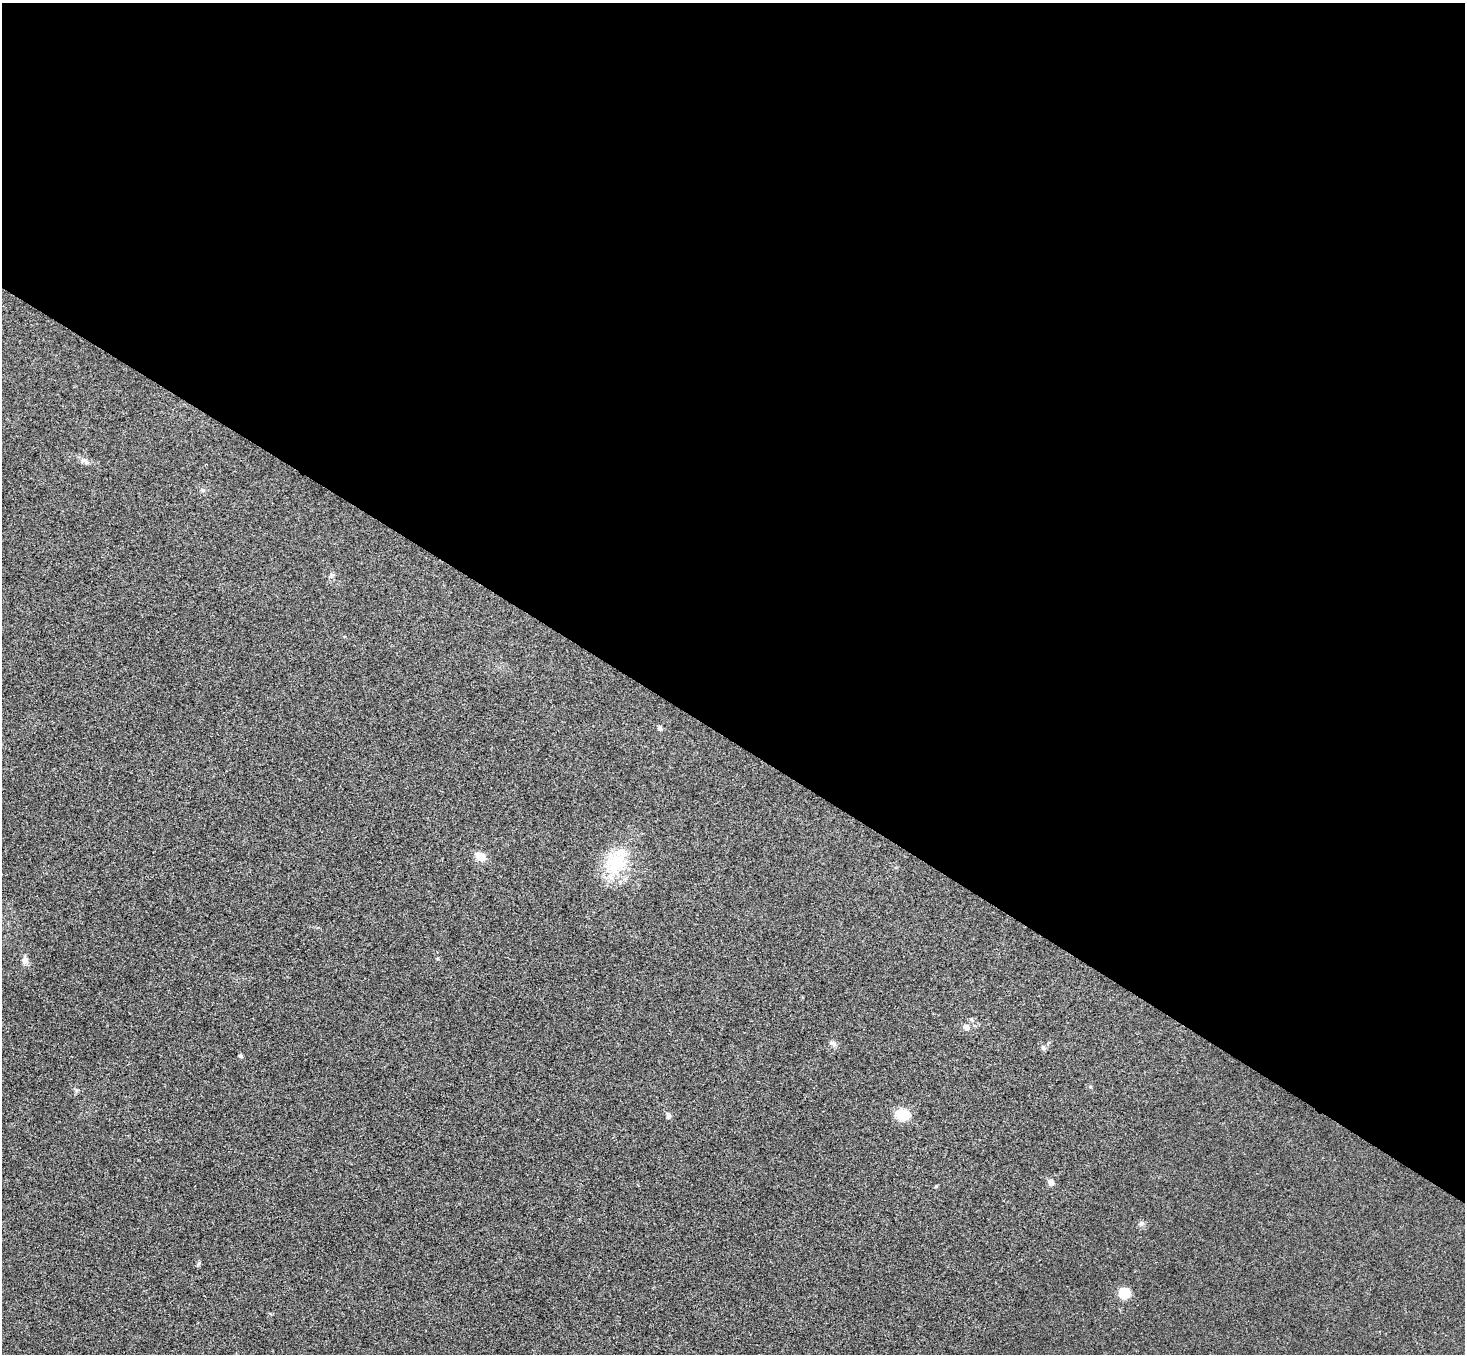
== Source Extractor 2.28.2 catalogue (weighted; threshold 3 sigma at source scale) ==
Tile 3 of 4 x 4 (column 3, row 1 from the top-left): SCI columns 2963-4425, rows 4255-5606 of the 5927 x 5945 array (HDU 1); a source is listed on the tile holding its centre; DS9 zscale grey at full resolution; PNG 1467 x 1356 px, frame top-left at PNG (2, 3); no overlay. Shown black and unused: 55% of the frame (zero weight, under 3 of 4 exposures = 6% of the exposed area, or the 3 px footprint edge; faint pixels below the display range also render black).
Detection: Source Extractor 2.28.2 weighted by HDU 2 'WHT'; one run over the whole footprint, this tile lists its part. Background 0.0304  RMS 0.0054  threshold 0.0243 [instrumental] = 3 sigma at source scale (4.5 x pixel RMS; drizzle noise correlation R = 1.50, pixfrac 1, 0.05/0.05 arcsec/px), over >= 5 px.
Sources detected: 20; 1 inside a brighter listed object's ellipse — not listed separately; the other 19 listed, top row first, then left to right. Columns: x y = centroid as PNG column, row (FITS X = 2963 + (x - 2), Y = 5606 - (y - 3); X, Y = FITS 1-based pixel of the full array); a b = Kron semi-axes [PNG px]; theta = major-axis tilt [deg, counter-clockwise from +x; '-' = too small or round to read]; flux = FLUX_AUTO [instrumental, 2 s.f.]
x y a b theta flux
84 461 14 7 -19 2.6
203 490 6 6 - 1.1
331 575 8 5 25 1.1
660 728 5 5 - 1.4
480 856 6 5 - 15
616 863 33 29 46 27
25 960 11 8 90 2.7
972 1020 6 4 -70 0.75
966 1027 8 7 - 2.4
833 1044 11 6 -37 1.8
1043 1048 8 6 -52 1.3
240 1056 4 4 - 1.1
76 1090 6 5 - 0.99
902 1115 11 9 -4 17
668 1116 7 7 - 1.2
1051 1182 8 6 -67 2.6
936 1186 5 3 - 0.45
1141 1223 8 6 45 1.4
1124 1293 11 11 - 10
Unlisted compact peaks at least as high as the median listed source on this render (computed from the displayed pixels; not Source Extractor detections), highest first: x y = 199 1263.